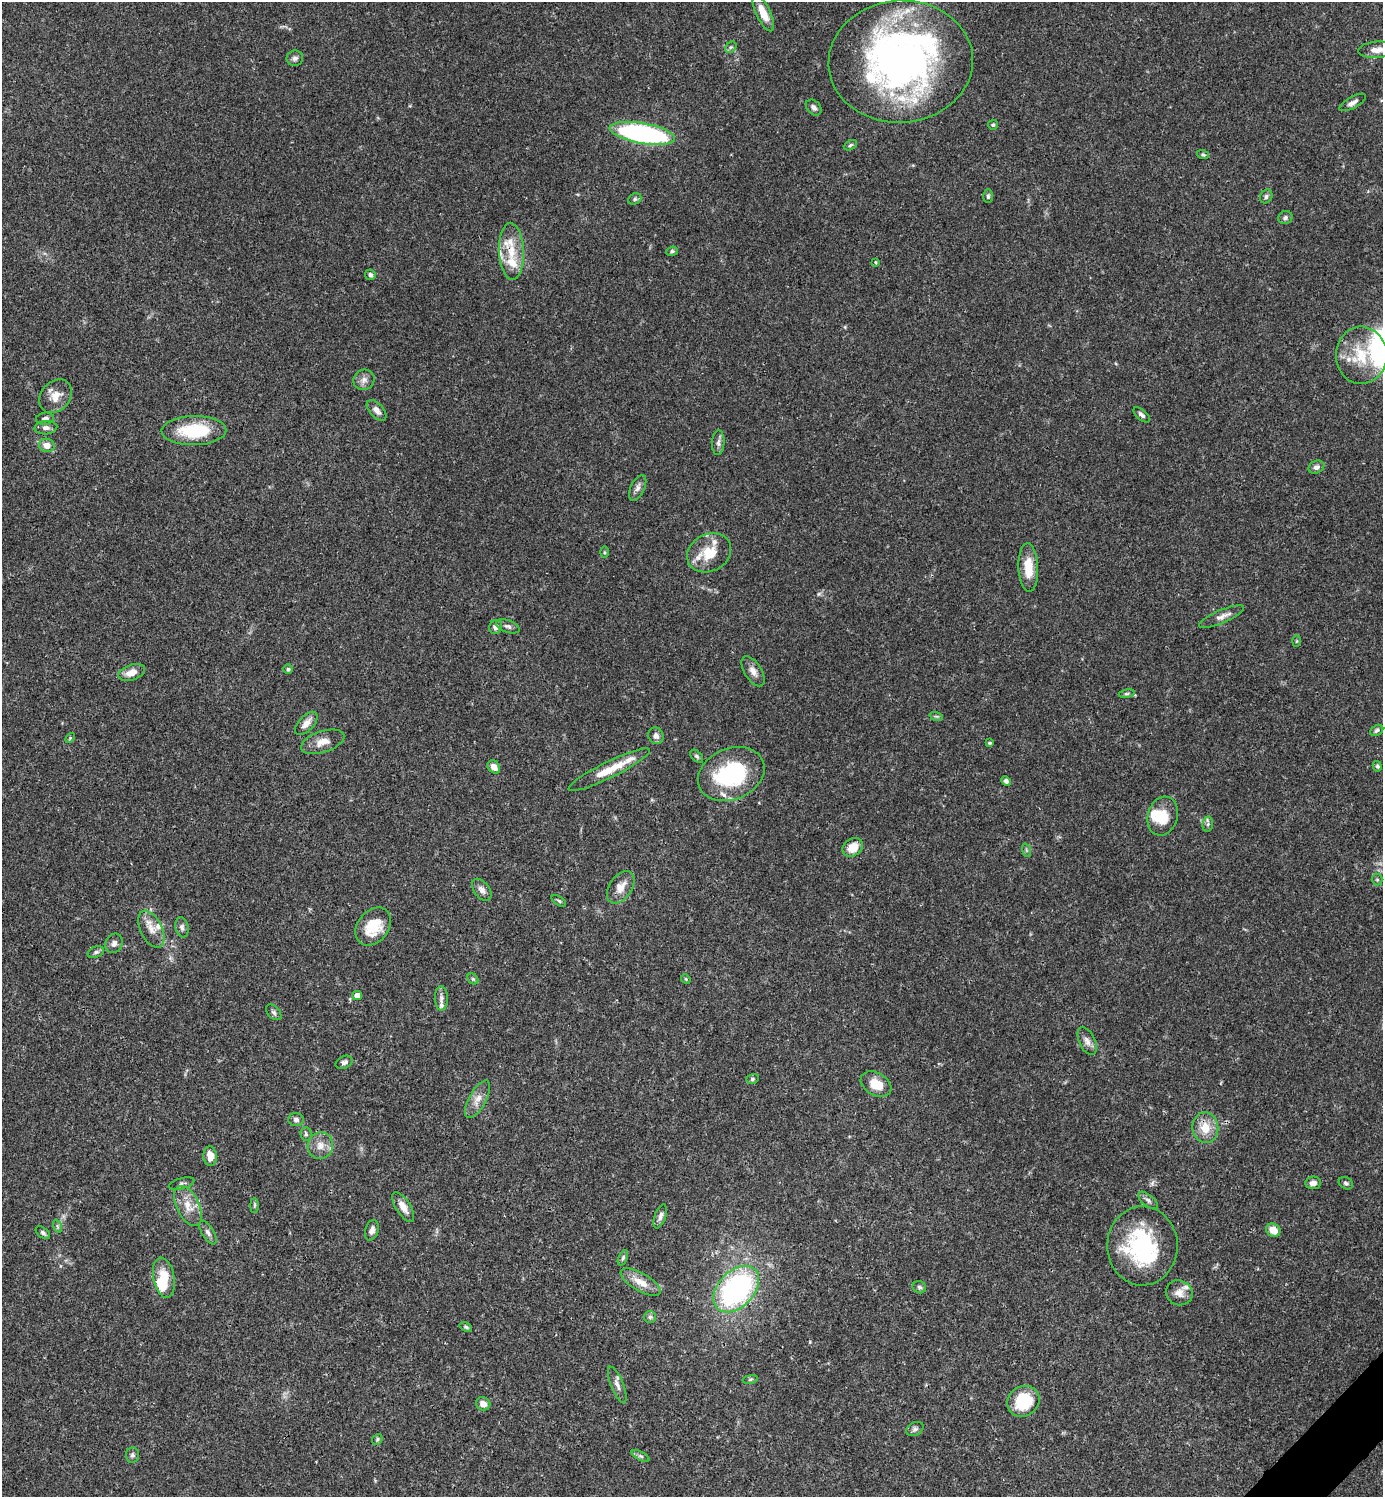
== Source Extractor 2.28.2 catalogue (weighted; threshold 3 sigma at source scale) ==
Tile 6 of 4 x 4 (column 2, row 2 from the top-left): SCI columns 1681-3061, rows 2989-4483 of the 5979 x 5980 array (HDU 1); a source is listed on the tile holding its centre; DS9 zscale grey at full resolution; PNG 1385 x 1499 px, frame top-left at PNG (2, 2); each listed source drawn as its Kron ellipse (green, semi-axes under 4 px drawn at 4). Shown black and unused: <1% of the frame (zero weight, under 3 of 4 exposures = <1% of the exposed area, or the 3 px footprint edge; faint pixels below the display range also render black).
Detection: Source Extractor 2.28.2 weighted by HDU 2 'WHT'; one run over the whole footprint, this tile lists its part. Background 0.0382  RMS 0.0026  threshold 0.0119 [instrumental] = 3 sigma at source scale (4.5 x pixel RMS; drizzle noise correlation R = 1.50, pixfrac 1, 0.05/0.05 arcsec/px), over >= 5 px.
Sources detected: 129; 3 inside a brighter object's white glare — neither listed nor drawn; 13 inside a brighter listed object's ellipse — not listed separately; the other 113 listed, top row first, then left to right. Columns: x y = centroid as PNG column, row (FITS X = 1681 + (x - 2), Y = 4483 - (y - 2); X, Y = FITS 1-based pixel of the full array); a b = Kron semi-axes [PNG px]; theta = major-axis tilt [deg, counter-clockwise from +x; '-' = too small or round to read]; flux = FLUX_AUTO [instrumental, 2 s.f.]
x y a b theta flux
763 13 20 7 -65 3.9
731 47 6 5 - 0.49
1377 50 19 8 3 2.4
295 58 8 7 - 0.86
901 62 72 61 4 120
1353 102 15 5 29 1.2
814 107 9 6 -45 0.93
993 125 5 5 - 0.39
642 133 33 10 -10 55
850 145 7 4 28 0.44
1203 155 6 3 -19 0.4
988 196 7 4 89 0.53
1266 196 7 6 - 0.64
635 199 7 5 22 0.54
1285 218 7 6 - 0.78
511 251 28 12 -87 6.9
672 251 6 4 20 0.49
876 263 3 3 - 0.57
370 275 5 5 - 0.71
1361 355 29 25 -89 11
364 380 11 10 - 1.5
55 396 18 14 48 3.5
376 410 12 7 -48 1.6
1142 415 10 5 -41 0.88
45 419 9 6 7 0.87
46 428 11 6 3 1.2
194 431 32 14 1 14
718 443 12 6 86 1
47 445 8 6 -14 2.4
1316 467 8 6 23 0.96
638 488 14 7 64 1.3
604 552 5 3 - 0.28
709 553 23 18 27 6.5
1028 568 24 10 -88 5.5
1221 617 24 6 23 1.8
508 626 12 6 -19 0.97
496 627 7 6 - 1.3
1297 641 6 4 88 0.3
288 669 5 5 - 0.51
753 671 17 8 -58 1.9
132 672 14 7 19 2.6
1127 694 8 4 9 0.46
936 716 7 4 -18 0.41
306 723 14 7 46 2.1
1377 730 7 5 33 0.63
656 736 8 7 - 1.2
70 738 6 3 46 0.28
323 742 22 10 18 3
990 743 4 3 - 0.4
697 756 8 5 -45 0.55
1377 766 5 4 - 0.52
494 767 7 5 -49 2
609 770 45 8 26 6
731 774 34 25 23 26
1006 781 5 4 - 0.89
1163 816 20 15 74 6.2
1208 824 8 5 82 0.62
853 847 11 8 34 3.9
1026 850 7 4 -71 0.47
1377 880 6 5 - 0.5
621 887 18 11 56 3.2
482 890 12 7 -53 1.4
559 901 8 4 -35 0.44
373 926 21 15 53 7.6
182 927 10 6 -78 0.88
151 929 20 11 -64 2.9
114 943 10 8 65 1.1
96 952 8 5 22 0.64
473 979 6 4 -44 0.45
686 979 5 4 - 0.27
357 996 5 4 - 2.3
441 998 12 6 -89 1.1
274 1012 9 5 -46 0.66
1087 1041 15 8 -64 1.6
344 1062 9 6 26 0.87
752 1079 6 5 - 0.47
876 1084 16 11 -30 4.8
478 1099 21 8 61 2.6
296 1120 7 6 - 0.83
1205 1128 15 13 -83 4.6
306 1134 7 5 -88 0.53
320 1145 13 12 - 2.8
210 1156 10 6 -85 2.9
1313 1183 8 6 7 1.4
1346 1183 7 5 -30 0.63
182 1184 13 5 16 0.78
1148 1200 12 5 -39 0.91
254 1205 7 4 90 0.37
188 1206 21 11 -64 3.9
403 1207 17 7 -58 2.7
660 1217 12 5 70 1.1
57 1226 7 4 -71 0.47
372 1230 11 6 73 1.3
1273 1230 7 6 - 3.2
208 1232 13 6 -58 1.1
43 1233 8 5 -38 0.62
1142 1246 39 35 -89 29
623 1258 8 4 65 0.5
164 1278 20 10 -79 5.6
641 1282 22 9 -30 3.6
919 1287 7 6 - 0.58
736 1289 27 18 46 54
1179 1293 13 12 - 2.3
650 1317 6 6 - 0.62
466 1327 7 4 -30 0.41
750 1379 8 4 9 0.38
617 1385 19 6 -68 1.5
1023 1401 17 15 37 11
483 1404 7 6 - 1.8
915 1429 9 6 29 0.83
377 1439 6 4 50 0.4
132 1455 7 6 - 0.65
641 1456 10 4 -26 0.59
Isophote crosses this tile's border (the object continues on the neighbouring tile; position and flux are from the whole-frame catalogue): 1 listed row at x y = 1377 50